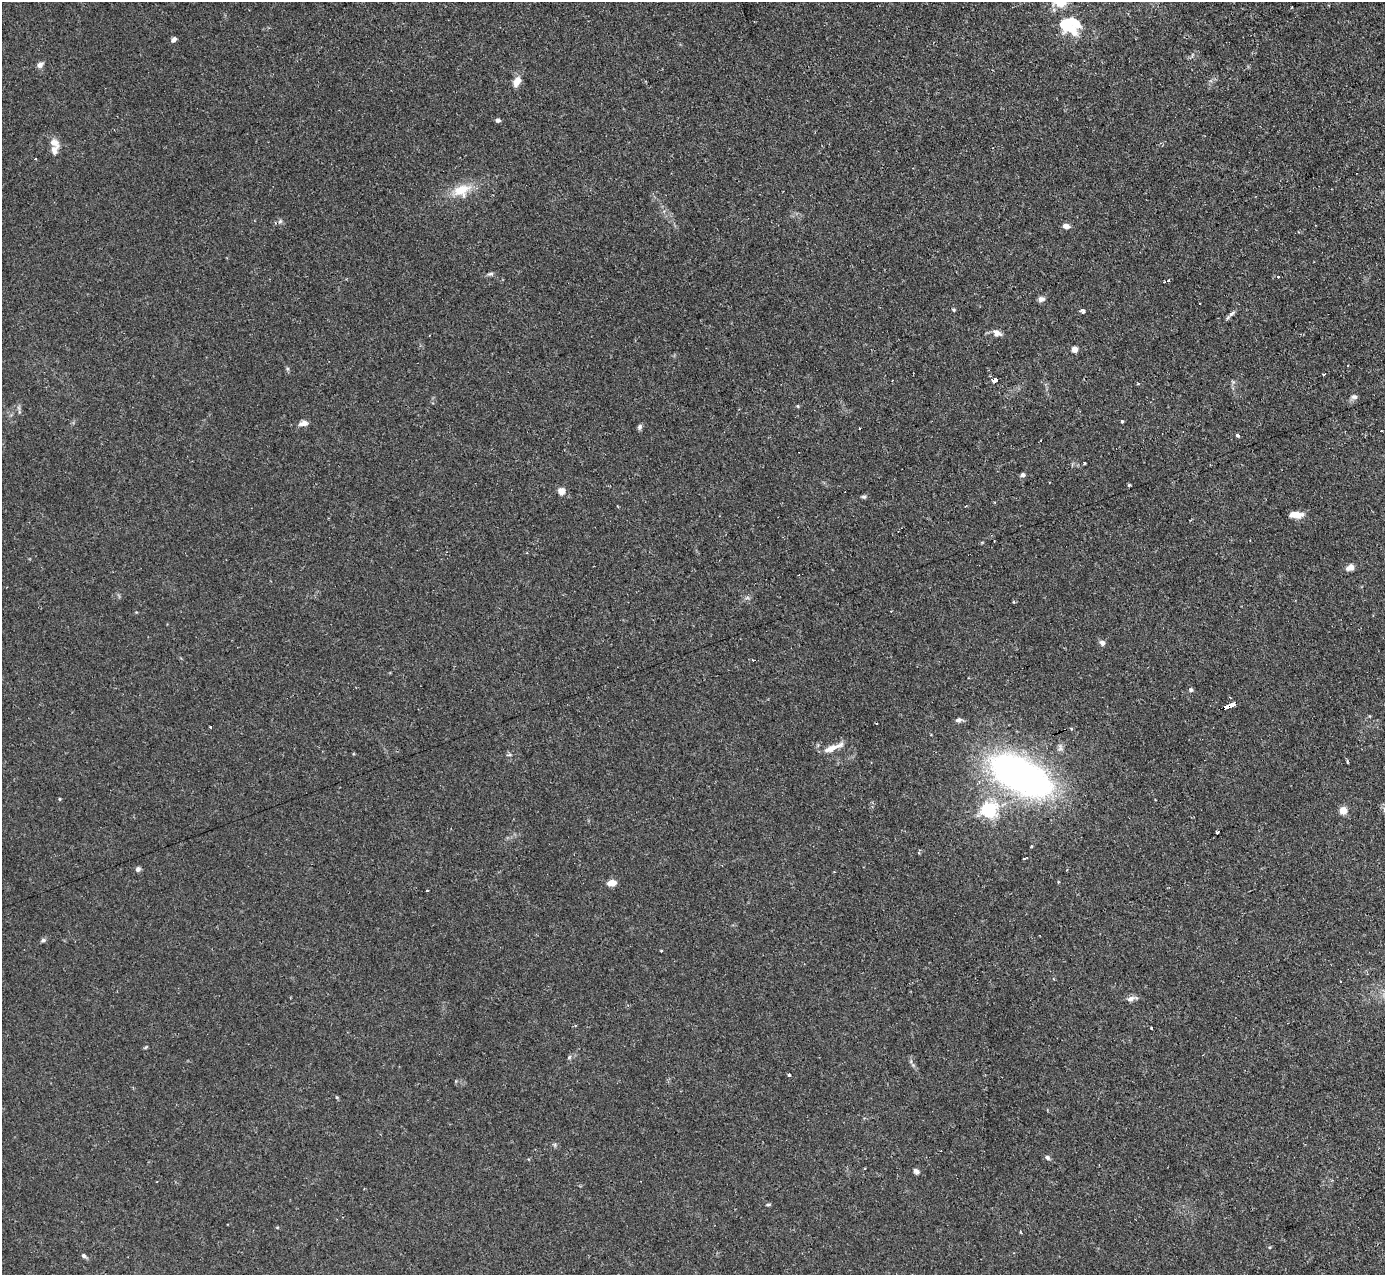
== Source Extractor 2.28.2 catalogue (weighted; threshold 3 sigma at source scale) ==
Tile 10 of 4 x 4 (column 2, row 3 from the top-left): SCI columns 1384-2766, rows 1419-2691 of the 5533 x 5515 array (HDU 1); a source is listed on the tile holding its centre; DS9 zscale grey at full resolution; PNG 1387 x 1277 px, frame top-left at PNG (2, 2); no overlay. Shown black and unused: <1% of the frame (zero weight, under 2 of 3 exposures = <1% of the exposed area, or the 3 px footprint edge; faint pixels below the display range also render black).
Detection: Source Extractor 2.28.2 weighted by HDU 2 'WHT'; one run over the whole footprint, this tile lists its part. Background 0.0666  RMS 0.0051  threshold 0.0229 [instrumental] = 3 sigma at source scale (4.5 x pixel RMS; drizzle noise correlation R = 1.50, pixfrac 1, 0.05/0.05 arcsec/px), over >= 5 px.
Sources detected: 76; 1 inside a brighter object's white glare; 9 cosmic-ray / hot-pixel residue — not listed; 2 inside a brighter listed object's ellipse — not listed separately; the other 64 listed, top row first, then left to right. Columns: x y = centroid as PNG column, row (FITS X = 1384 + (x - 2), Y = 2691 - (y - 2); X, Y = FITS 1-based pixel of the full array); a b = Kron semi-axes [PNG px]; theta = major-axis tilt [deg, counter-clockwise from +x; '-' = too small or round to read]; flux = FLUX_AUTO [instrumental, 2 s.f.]
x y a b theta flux
1059 2 25 14 -20 11
1066 24 27 13 -48 20
174 39 6 5 - 1.9
40 65 9 6 42 1.9
517 81 13 8 57 4.6
498 120 5 5 - 1.3
54 143 14 9 -40 4.3
35 159 3 3 - 0.59
461 190 27 13 19 11
280 221 6 5 - 1
1066 226 8 5 -8 2.5
490 274 8 5 3 1.1
1277 276 3 3 - 1.8
1168 280 4 4 - 0.62
1041 299 8 6 11 2
954 310 5 4 - 0.67
1083 311 4 4 - 2.4
1231 314 12 4 40 1.5
997 333 12 7 -31 2.7
1075 349 4 4 - 7
1324 374 3 2 - 0.62
994 380 3 3 - 77
1354 397 9 6 -7 1.5
798 406 5 3 - 0.45
1122 421 3 3 - 0.66
304 423 10 6 12 2.9
640 427 7 5 69 1.2
1237 435 4 3 - 1.1
1084 462 3 2 - 0.63
1023 475 6 5 - 1.4
1129 485 5 4 - 0.56
561 491 5 4 - 11
864 497 6 5 - 0.95
995 502 3 2 - 0.55
1296 515 13 6 -3 5.9
1350 568 10 7 18 2.8
799 575 2 2 - 0.43
1102 643 7 6 - 1.8
1191 690 5 5 - 1.2
1232 705 7 3 18 16
959 720 9 6 4 1.6
833 748 26 6 22 5.3
509 755 6 4 18 0.71
1347 761 5 3 - 0.6
1021 776 55 26 -29 230
60 799 4 3 - 0.49
989 810 6 6 - 150
1343 810 5 4 - 12
1217 832 4 3 - 2.4
1024 858 4 2 - 1.2
138 869 5 5 - 1.7
612 883 8 5 7 5.7
427 890 3 3 - 1.2
43 940 7 5 4 1
661 950 4 2 - 0.46
1130 999 10 7 18 2.3
1151 1028 3 2 - 0.81
146 1047 6 3 70 0.59
569 1057 6 5 - 0.86
789 1075 3 3 - 1
1047 1158 7 5 -46 1.1
916 1171 8 6 -39 1.6
768 1205 7 3 11 0.66
84 1256 6 5 - 1.2
Overlapping masked pixels (flux is a lower limit): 1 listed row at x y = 1232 705
Isophote crosses this tile's border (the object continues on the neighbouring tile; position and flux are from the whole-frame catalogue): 1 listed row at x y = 1059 2